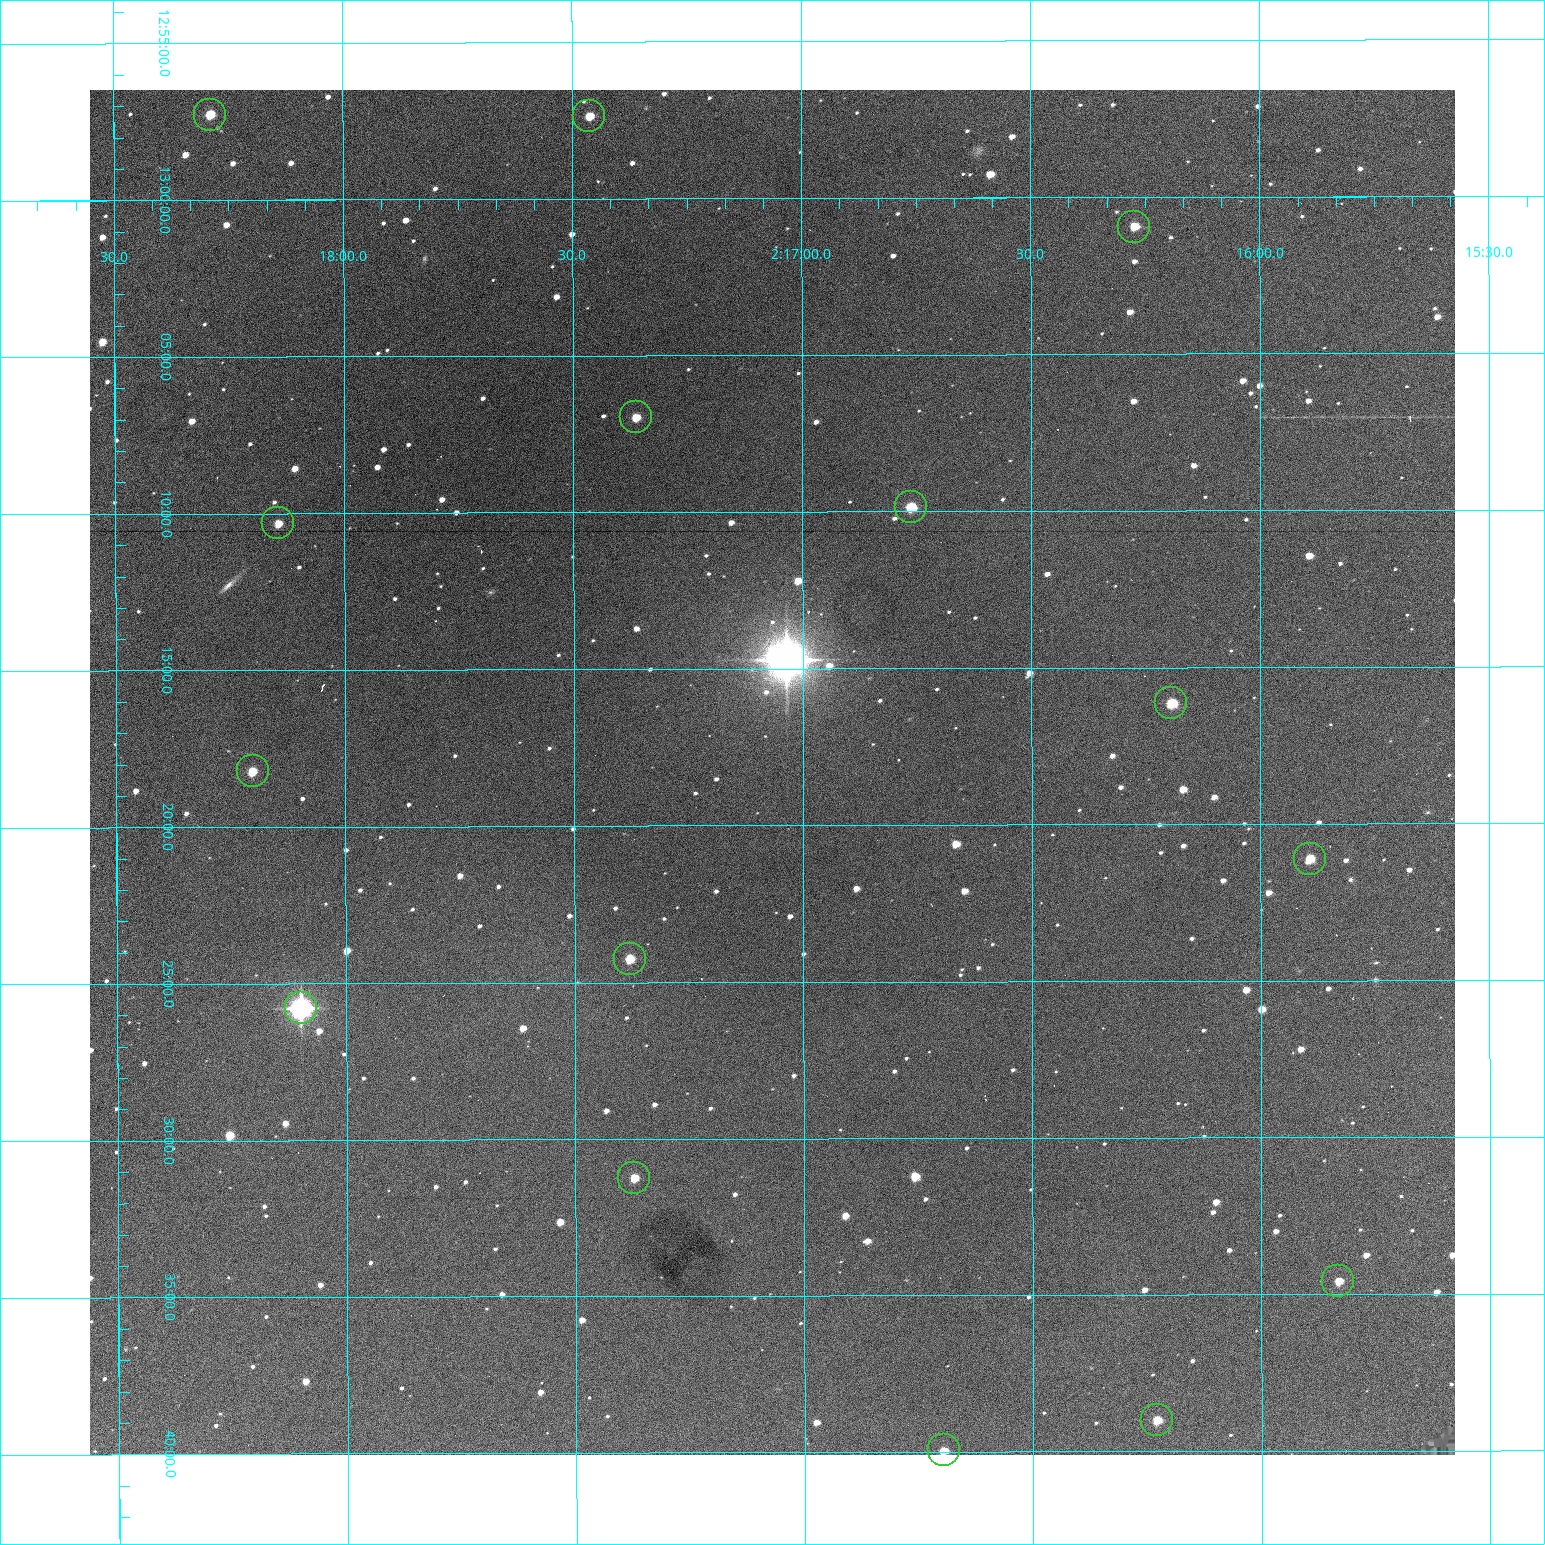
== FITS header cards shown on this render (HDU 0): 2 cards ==
NAXIS1  =                 1365 /fastest changing axis
NAXIS2  =                 1365 /next to fastest changing axis

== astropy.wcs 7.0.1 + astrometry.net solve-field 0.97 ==
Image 1365 x 1365 px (HDU 0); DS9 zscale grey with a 90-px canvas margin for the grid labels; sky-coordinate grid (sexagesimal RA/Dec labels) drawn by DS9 from the SOLVED WCS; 15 Tycho-2 reference stars matched to detected sources circled (green)
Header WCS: RA---TAN-SIP/DEC--TAN-SIP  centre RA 02:17:04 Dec +13:18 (34.27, +13.31 deg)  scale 1.91 arcsec/px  FOV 43.5' x 43.5'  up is -180 deg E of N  parity flipped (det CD > 0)
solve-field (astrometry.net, Tycho-2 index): VERIFIED the header's WCS against the Tycho-2 star catalogue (verified at 3 index scales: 8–15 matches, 0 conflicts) and refined it, rather than solving blind
Solved WCS: RA---TAN-SIP/DEC--TAN-SIP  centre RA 02:17:04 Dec +13:18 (34.27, +13.30 deg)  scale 1.91 arcsec/px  FOV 43.5' x 43.5'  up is -180 deg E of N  parity flipped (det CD > 0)
The solver's refit moves the header's centre by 0.18 arcsec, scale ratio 1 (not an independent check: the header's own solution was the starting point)
Tycho-2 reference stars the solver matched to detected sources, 15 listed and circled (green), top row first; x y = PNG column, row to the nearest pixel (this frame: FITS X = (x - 90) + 1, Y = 1365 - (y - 90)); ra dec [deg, ICRS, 3 dp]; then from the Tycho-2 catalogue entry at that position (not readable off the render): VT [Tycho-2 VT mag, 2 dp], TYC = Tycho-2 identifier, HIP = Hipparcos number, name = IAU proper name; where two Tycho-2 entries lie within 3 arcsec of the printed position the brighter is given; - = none
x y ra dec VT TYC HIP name
210 115 34.572 +12.955 11.42 637-1207-1 - -
589 116 34.365 +12.956 12.09 637-873-1 - -
1134 227 34.068 +13.016 12.11 637-923-1 - -
636 417 34.341 +13.116 11.78 637-767-1 - -
911 507 34.191 +13.165 10.78 637-980-1 - -
278 523 34.536 +13.172 12.67 637-944-1 - -
1171 703 34.049 +13.269 11.22 637-820-1 - -
253 771 34.551 +13.304 11.62 637-695-1 - -
1310 859 33.973 +13.352 11.91 637-1253-1 - -
630 959 34.345 +13.404 11.61 637-1245-1 - -
301 1008 34.525 +13.430 7.86 637-948-1 10730 -
634 1178 34.343 +13.520 12.11 637-855-1 - -
1338 1281 33.958 +13.576 11.96 637-1126-1 - -
1157 1420 34.057 +13.650 11.94 637-667-1 - -
944 1450 34.174 +13.666 12.36 637-601-1 - -